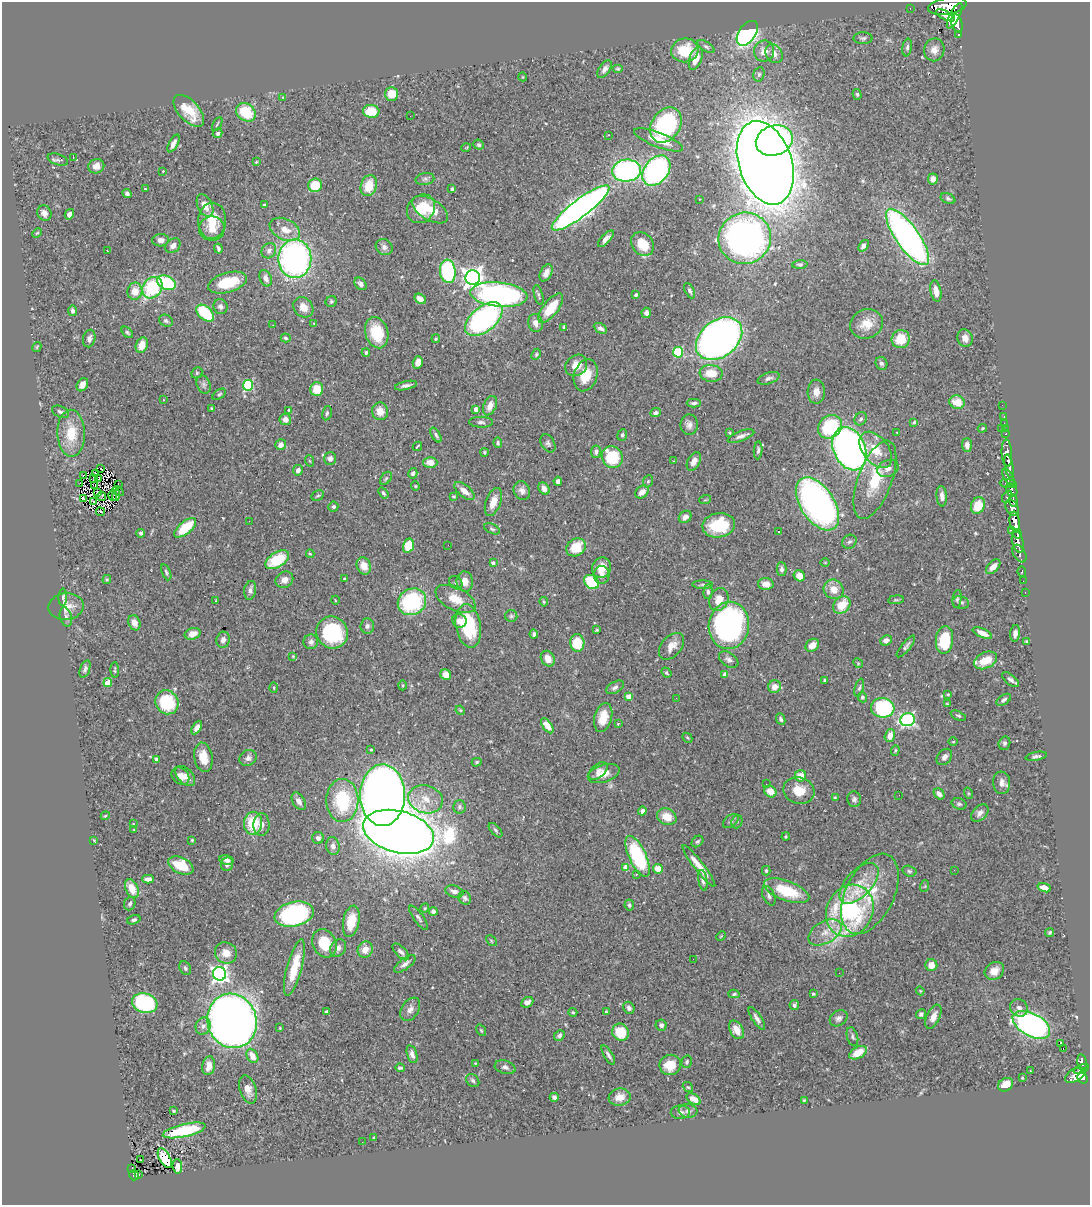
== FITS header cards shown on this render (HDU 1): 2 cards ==
NAXIS1  =                 1088
NAXIS2  =                 1203

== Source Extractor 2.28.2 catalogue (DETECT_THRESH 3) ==
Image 1088 x 1203 px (HDU 1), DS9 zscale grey, 1 PNG px = 1 image px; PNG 1092 x 1207 px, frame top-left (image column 1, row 1203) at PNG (2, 2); each listed source drawn as its Kron ellipse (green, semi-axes under 4 px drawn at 4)
Background 0.7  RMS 0.028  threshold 0.0846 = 3 sigma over >= 5 px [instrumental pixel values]
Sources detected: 496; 1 with non-positive FLUX_AUTO (blend fragments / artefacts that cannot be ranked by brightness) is neither listed nor drawn; the other 495 listed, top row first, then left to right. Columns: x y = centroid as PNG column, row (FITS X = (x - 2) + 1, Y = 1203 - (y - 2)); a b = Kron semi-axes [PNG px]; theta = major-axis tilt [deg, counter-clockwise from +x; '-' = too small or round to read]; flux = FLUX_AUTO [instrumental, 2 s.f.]
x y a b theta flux
947 6 19 8 9 4200
910 8 3 2 - 16
945 15 10 4 -27 700
955 16 14 5 63 2800
957 24 9 5 -76 1900
747 33 14 8 55 470
959 35 4 3 - 100
863 38 9 6 0 4.5
706 46 10 4 -34 4
907 47 9 4 82 4.7
685 50 13 12 - 65
934 50 11 10 - 14
764 51 10 10 - 18
774 54 10 8 -57 12
696 58 12 6 70 27
605 69 10 5 55 8.3
618 69 5 4 - 2.4
759 74 7 5 75 4.7
523 77 4 3 - 1.3
391 94 7 6 - 31
857 94 5 4 - 2.7
283 97 3 2 - 1.1
189 111 19 10 -47 46
371 111 8 6 -5 43
246 112 10 8 -36 65
410 116 2 2 - 1.7
217 124 7 2 60 2.2
666 125 19 14 56 220
218 133 5 4 - 4.1
608 135 3 2 - 1.6
659 140 26 7 -21 33
774 140 19 15 18 640
173 143 10 4 62 9.8
479 145 5 4 - 3.2
466 148 5 3 - 1.5
73 158 3 2 - 23
58 160 11 5 -18 4.5
256 162 4 3 - 1.6
765 163 43 26 -72 5500
96 166 8 7 - 14
163 171 3 3 - 1.7
627 171 14 11 6 350
656 171 17 12 52 400
425 179 9 6 10 5.4
933 179 5 5 - 9.3
315 185 7 6 - 60
369 186 11 8 72 41
145 189 4 3 - 1.5
452 189 3 3 - 3
127 194 5 4 - 6.7
699 199 2 2 - 1
948 199 8 5 -25 4.3
264 205 3 3 - 2.4
205 206 12 7 -64 18
581 208 35 8 37 1400
421 209 15 13 50 48
430 210 20 10 -31 36
44 213 8 7 - 10
69 214 5 4 - 7.2
212 221 18 14 86 41
212 228 13 12 - 22
285 229 16 10 -26 27
37 233 5 3 - 1.8
907 237 33 11 -55 790
745 238 26 25 - 780
606 239 10 4 46 8.8
160 240 8 6 4 11
642 244 13 10 -53 44
173 246 8 6 43 9.3
863 246 6 4 52 6.6
384 247 9 7 -37 8.4
218 249 5 3 - 4.3
107 251 3 2 - 2.2
269 251 8 7 - 7.6
295 259 19 16 -90 610
800 264 7 4 3 3.3
448 271 12 8 -85 200
546 273 9 5 63 12
266 278 9 5 -66 9.9
473 278 7 7 - 1200
166 283 10 6 -23 110
228 283 20 10 16 59
361 284 7 5 -46 7.1
152 288 11 9 52 130
135 291 8 7 - 24
690 291 8 4 -63 5
936 291 11 5 -79 15
499 295 29 12 -6 510
539 295 10 4 -75 3.6
636 295 4 3 - 2.9
420 299 6 4 -35 11
331 301 6 5 - 3.3
220 307 7 7 - 6.3
303 307 11 9 -49 18
551 308 18 7 52 56
73 311 5 4 - 6.2
205 313 10 6 -44 93
646 313 5 4 - 8.1
484 319 22 12 38 410
166 321 7 5 -27 4.8
314 323 4 3 - 1.3
536 323 9 7 -78 11
866 324 17 14 19 31
273 325 2 2 - 0.99
564 327 4 3 - 3.2
600 328 7 4 -29 6.7
127 332 7 4 -45 3.2
377 333 16 11 -73 63
89 338 9 6 77 8.3
286 338 5 3 - 2.7
965 338 9 7 -70 13
436 339 4 4 - 2.4
719 339 26 18 38 1200
901 339 9 9 - 41
142 345 8 6 69 22
37 347 5 3 - 1.8
678 352 5 5 - 130
366 353 4 3 - 2.5
536 354 6 4 64 2.7
418 362 6 5 - 15
881 363 7 5 -61 4.9
576 365 12 10 43 20
197 373 6 5 - 2.8
711 373 11 8 -6 34
586 375 16 11 72 43
768 378 11 5 18 6.5
82 385 7 5 59 9.9
204 385 9 6 -68 6.2
248 385 5 5 - 150
406 386 11 4 13 7
317 389 7 6 - 32
816 392 12 8 87 15
219 394 7 4 36 3.3
163 400 4 2 - 1.3
957 402 8 6 -22 27
694 403 7 4 1 5.2
1002 405 2 2 - 9.9
490 406 10 6 66 17
211 408 4 3 - 1.5
476 409 4 4 - 13
289 410 4 3 - 2
380 411 9 8 - 19
60 412 9 5 -25 5.4
327 413 7 4 79 3.7
655 413 5 4 - 5.1
1004 417 3 2 - 21
861 419 7 5 56 5.1
285 420 6 5 - 12
481 422 12 5 -1 6.1
914 422 4 2 - 2.1
1004 423 2 2 - 10
689 425 10 8 90 9.9
830 427 13 10 41 120
982 428 4 3 - 2.3
1001 428 3 2 - 55
1005 429 3 2 - 12
897 432 3 2 - 1.6
71 433 23 13 -88 54
729 433 3 3 - 2.2
1006 434 3 3 - 23
436 435 8 4 -60 4
622 435 6 5 - 4
741 436 14 5 20 8.4
498 443 5 4 - 3
548 443 10 6 -59 5.2
281 445 5 5 - 9.3
967 445 7 5 -86 8.8
417 446 5 2 - 2
849 449 22 16 -66 970
758 450 9 4 86 4.3
876 450 21 13 -52 40
484 452 4 3 - 2.4
596 452 6 5 - 5.4
1007 453 13 5 -87 1600
612 457 11 10 - 89
330 459 6 6 - 7.3
310 461 6 3 -70 1.8
673 461 3 2 - 1.1
694 461 10 6 63 12
430 462 7 5 0 18
1009 466 12 3 -80 1500
101 468 3 2 - 0.84
888 468 11 8 23 11
298 470 5 5 - 8.9
413 473 5 4 - 3.8
95 474 4 2 - 2.8
84 475 3 2 - 1.8
1008 477 10 4 -62 650
98 478 3 2 - 1.6
386 478 7 5 54 3.6
93 479 3 2 - 1.5
875 480 41 17 70 83
558 481 4 4 - 8.4
648 481 6 5 - 3.3
80 483 2 2 - 1.6
118 484 2 2 - 1.7
1008 484 9 3 -9 440
95 485 2 2 - 1.4
415 486 4 4 - 1.9
544 489 6 5 - 13
1012 490 7 5 -59 560
118 491 6 4 -30 2.1
464 491 12 6 -39 17
522 491 9 8 - 9.8
642 492 7 5 40 14
98 493 3 2 - 2
383 493 6 4 -52 3.3
116 495 5 2 - 1.1
113 496 5 2 - 2
318 496 6 4 30 3
942 496 10 5 -84 9
1007 496 7 4 55 220
101 497 4 2 - 0.43
454 497 4 4 - 2.8
83 498 3 2 - 2.3
705 500 6 3 18 1.8
93 501 3 2 - 0.76
1013 501 6 3 -82 510
493 502 15 7 70 20
817 504 30 17 -56 810
978 505 8 6 68 40
333 507 5 5 - 3.7
1012 508 8 6 -57 1100
100 512 5 2 - 3.8
685 517 7 5 42 10
249 521 3 2 - 4.1
1015 522 10 5 -82 2400
719 525 16 12 9 86
185 528 13 6 40 70
492 529 8 4 -26 3.7
1011 530 4 3 - 140
779 532 3 3 - 3.3
141 533 4 4 - 3.8
1017 534 5 3 - 490
849 542 7 6 - 4.9
1018 542 11 5 -74 1100
448 545 2 2 - 3.2
408 546 7 5 74 43
576 547 10 8 36 51
310 554 4 3 - 1.9
1019 554 9 6 -60 200
277 560 13 7 31 74
825 562 5 3 - 1.7
493 563 4 3 - 4.7
364 566 9 7 -68 21
993 567 9 5 47 14
602 568 10 9 - 27
781 569 6 5 - 6.2
166 572 8 4 -69 3.5
1022 572 5 3 - 54
602 575 9 8 - 8.8
799 576 6 5 - 21
107 579 4 3 - 2.3
344 579 3 3 - 1.7
284 580 9 7 33 13
465 581 10 8 -83 17
1023 581 2 2 - 5.8
591 582 8 6 -39 86
456 583 7 6 - 4
766 584 7 6 - 14
703 585 10 4 0 3.7
834 589 10 9 - 23
250 590 9 6 80 8.4
708 592 7 4 86 4.6
1025 593 3 2 - 16
63 597 8 4 88 4.2
455 599 22 11 -27 34
719 599 12 9 66 24
957 599 9 4 82 4
335 600 4 3 - 1.3
896 600 8 4 7 2.5
216 601 3 3 - 1.9
412 602 14 13 - 180
544 602 4 3 - 2.6
961 602 8 6 -12 5.1
842 605 10 7 44 37
66 607 17 13 4 23
511 616 6 6 - 3.7
66 617 10 6 -75 7.3
459 621 7 6 - 12
134 623 8 6 -68 13
729 625 24 20 82 420
367 626 7 6 - 5.5
468 626 22 12 -80 110
597 630 3 3 - 1.7
332 632 16 15 - 160
982 633 10 4 -24 14
1015 633 8 5 83 8.8
193 634 8 5 19 17
534 634 4 3 - 4.1
223 640 8 6 78 9.2
886 640 6 5 - 11
944 640 14 8 84 89
311 642 7 7 - 6.9
1027 642 4 3 - 2.9
577 643 9 7 -84 55
812 645 7 6 - 18
671 646 15 10 49 19
906 647 13 4 51 5.9
293 656 4 3 - 1.7
548 659 8 6 -56 19
729 660 11 7 -34 7.3
985 660 12 7 27 39
858 663 5 4 - 2
85 669 9 5 70 5.6
115 670 8 3 -87 2.3
666 673 5 4 - 2.9
725 674 4 4 - 14
446 675 6 5 - 19
824 680 4 3 - 2.1
1011 680 10 5 -40 6.9
108 683 4 4 - 46
403 685 5 3 - 2
615 687 10 5 29 5.8
775 687 6 6 - 14
274 688 5 3 - 1.9
859 688 9 4 74 3.7
948 694 3 3 - 1.8
629 696 4 4 - 20
862 697 5 4 - 4.9
676 698 2 2 - 2.7
1004 700 8 4 34 5.2
167 702 12 11 - 97
947 704 3 3 - 1.5
883 708 11 10 - 180
460 710 5 4 - 1.7
958 716 8 3 -23 3.1
603 718 15 9 76 28
781 719 6 4 -65 4.9
907 720 7 6 - 350
618 724 4 3 - 2.7
547 726 8 4 -54 23
197 728 7 4 60 8.8
890 736 7 5 73 17
687 738 5 3 - 2.1
953 742 5 3 - 1.7
1004 743 7 5 74 4.8
371 750 4 3 - 2.1
895 750 5 4 - 2.7
1036 756 11 4 11 4.8
203 757 15 9 -80 31
944 757 9 6 50 8.8
248 758 9 7 30 7.1
156 759 4 3 - 3.6
477 762 5 4 - 2.7
598 771 11 6 41 8.8
604 774 16 8 17 22
180 776 10 7 -43 14
185 776 12 7 -46 13
800 776 5 5 - 21
1002 783 11 8 -84 11
766 784 2 2 - 1.9
799 790 16 13 -18 35
770 791 6 5 - 20
968 793 6 4 -71 2.7
939 794 6 4 -51 7.7
382 795 31 22 89 2500
899 795 2 2 - 2.1
835 798 3 2 - 2.2
425 799 17 14 -18 34
854 799 8 7 - 5.5
342 800 21 16 88 140
299 801 9 6 -60 10
959 804 8 5 -17 3.9
459 807 7 6 - 5.4
642 811 4 4 - 5.7
980 813 10 6 46 9.1
105 816 4 3 - 1.8
667 817 10 8 -27 28
731 821 9 5 36 4.7
737 822 7 5 70 3.7
253 823 11 9 87 66
133 824 3 2 - 1.3
261 824 11 8 88 14
134 830 3 3 - 1.5
496 830 9 4 -48 3.7
398 832 36 20 -14 6100
786 837 4 3 - 2.1
318 838 6 6 - 7
94 840 3 3 - 1.9
192 840 4 4 - 2.2
697 841 6 5 - 3.7
333 846 9 6 -82 8.5
638 856 22 8 -65 170
226 860 7 5 -11 8.6
227 864 7 6 - 7.7
181 865 13 8 -25 63
699 866 26 5 -52 27
626 867 4 4 - 26
658 869 5 5 - 26
954 870 3 2 - 1.7
766 871 4 3 - 2.6
909 871 7 5 -16 3.6
636 874 3 3 - 1.7
148 879 6 4 0 9.4
703 880 10 4 -81 6.9
859 883 25 13 47 46
925 886 6 4 72 2
1044 888 7 4 -19 15
132 889 10 6 -66 28
787 891 24 10 -20 79
454 892 9 5 -19 7.2
870 894 43 24 64 100
769 896 10 6 -66 6
465 898 7 6 - 5.1
130 904 7 5 68 4.7
629 905 5 4 - 3.7
425 908 4 4 - 2.2
433 911 4 4 - 6.6
850 911 27 23 61 330
294 914 20 12 13 320
418 918 14 5 -54 6
134 920 7 4 16 3.7
351 921 16 8 79 43
825 932 18 11 29 27
1050 932 5 4 - 3.1
721 936 5 4 - 1.7
491 941 6 4 -46 2.1
324 943 15 11 -63 49
338 948 9 7 60 7.6
365 949 8 7 - 18
401 952 10 5 -45 6.3
226 953 11 10 - 21
693 959 2 2 - 1
405 964 13 5 36 9.1
931 965 6 6 - 20
185 968 7 5 -62 4.1
294 968 29 7 75 49
994 971 10 8 36 18
839 973 2 2 - 1.3
220 974 7 6 - 670
920 991 4 4 - 1.6
734 994 5 4 - 2.9
813 994 3 3 - 2.5
527 1002 6 5 - 7
145 1003 13 9 -16 230
794 1005 5 4 - 4.5
629 1008 6 5 - 6
1019 1008 9 8 - 9.2
410 1009 13 8 57 11
326 1012 4 3 - 6.6
573 1012 4 3 - 2.3
606 1012 3 2 - 1.9
921 1014 5 4 - 4.9
933 1017 13 6 65 15
839 1018 9 7 34 7.6
757 1019 13 4 -57 8.3
232 1021 27 24 -72 2100
661 1025 5 5 - 6
1031 1025 20 11 -28 560
203 1026 9 7 72 8.5
280 1028 3 2 - 1.6
481 1030 6 3 -54 1.9
736 1030 10 6 -61 20
620 1032 9 8 - 52
559 1035 6 4 47 4.4
852 1037 10 5 -75 4.5
1060 1043 4 3 - 22
1063 1049 3 2 - 2200
858 1053 9 5 30 31
412 1054 9 5 -73 9.3
608 1055 11 4 -59 5.5
252 1056 7 5 -61 19
687 1062 6 5 - 3.9
1082 1062 8 4 -79 220
475 1063 3 3 - 1.5
670 1065 11 10 - 38
209 1066 9 6 79 20
505 1067 10 6 -17 6.4
400 1068 4 3 - 3.2
1081 1069 8 4 21 240
1030 1071 2 2 - 1.7
1075 1075 11 6 29 690
1022 1078 3 3 - 2.6
1082 1078 6 5 - 430
473 1081 7 5 -45 4.3
1006 1085 8 6 31 19
688 1087 5 4 - 2.5
248 1090 14 8 -72 14
554 1097 4 4 - 6.6
620 1097 11 8 8 17
694 1099 8 5 -35 13
804 1100 3 2 - 1.8
174 1111 3 3 - 2
688 1111 9 7 -7 6.7
680 1112 9 6 2 6.9
184 1130 22 6 13 100
374 1138 4 3 - 3
362 1142 2 2 - 2.5
165 1158 11 5 -60 49
140 1160 2 2 - 1.2
177 1166 7 4 -83 8.8
132 1169 2 2 - 2.8
139 1174 3 2 - 17
134 1175 5 5 - 110
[1 non-positive-flux detection neither listed nor drawn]